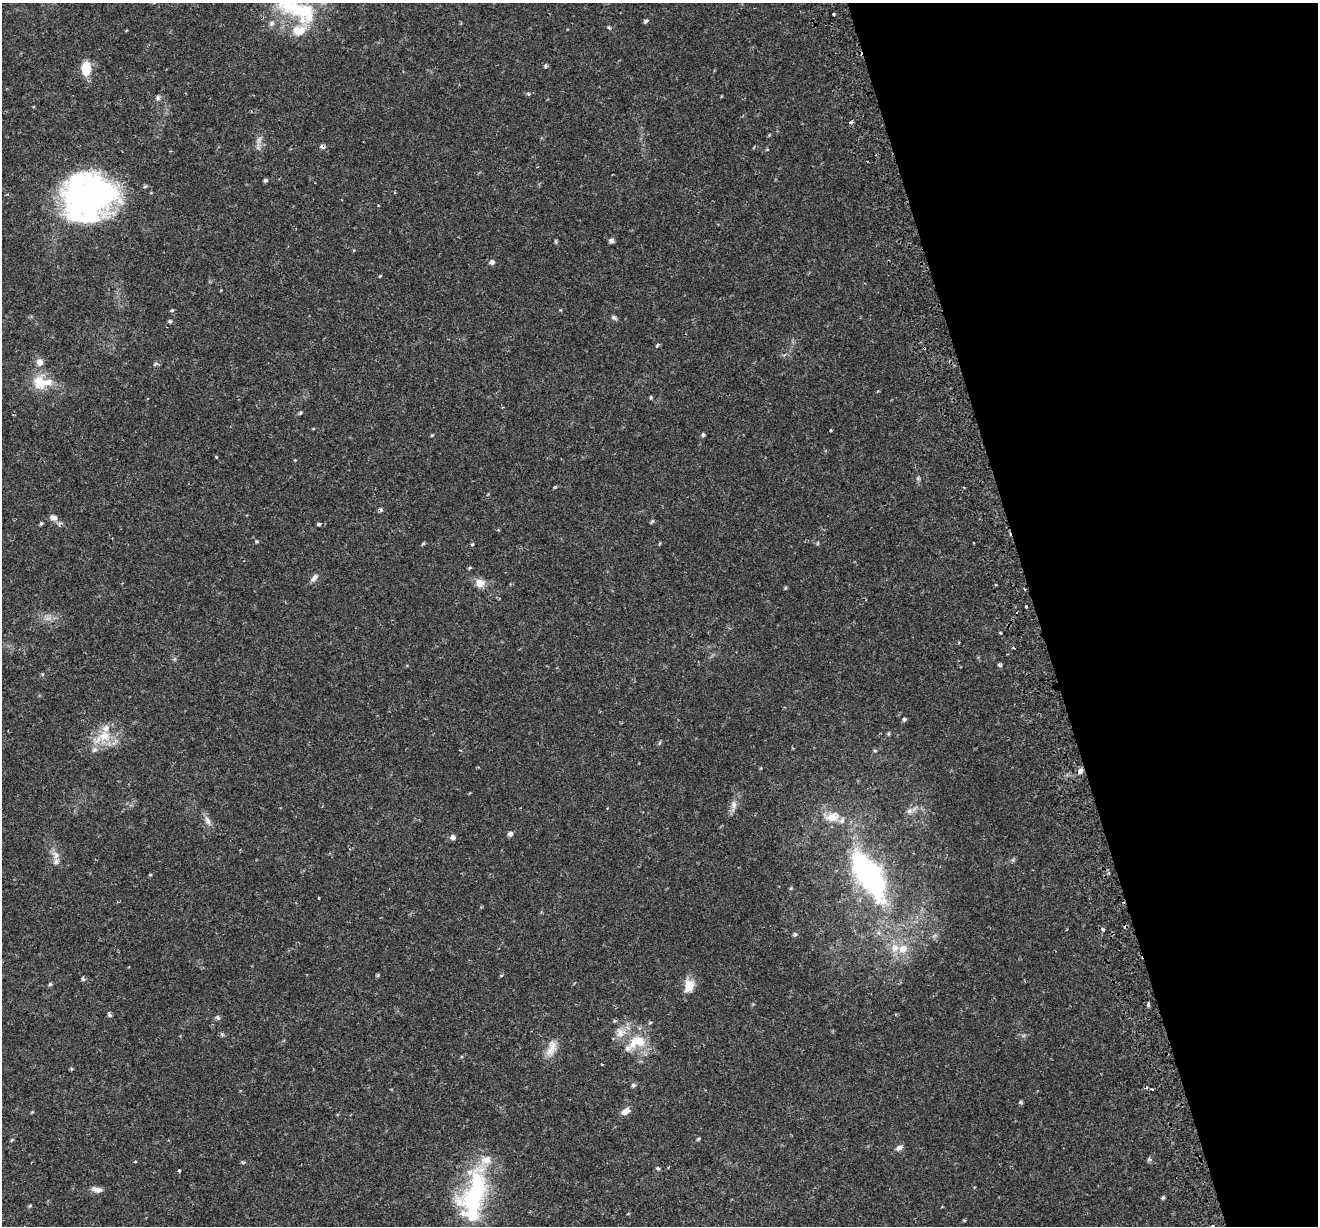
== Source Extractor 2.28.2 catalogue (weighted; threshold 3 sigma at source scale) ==
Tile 12 of 4 x 4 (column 4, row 3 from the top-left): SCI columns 4009-5324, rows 1408-2631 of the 5379 x 5211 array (HDU 1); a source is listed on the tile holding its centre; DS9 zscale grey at full resolution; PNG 1320 x 1228 px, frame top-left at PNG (2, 3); no overlay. Shown black and unused: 21% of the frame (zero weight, under 2 of 3 exposures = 5% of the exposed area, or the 3 px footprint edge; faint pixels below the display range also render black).
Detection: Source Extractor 2.28.2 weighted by HDU 2 'WHT'; one run over the whole footprint, this tile lists its part. Background 0.0486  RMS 0.0036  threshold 0.0161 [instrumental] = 3 sigma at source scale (4.5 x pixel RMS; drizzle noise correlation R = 1.50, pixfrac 1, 0.0396/0.0396 arcsec/px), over >= 5 px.
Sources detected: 108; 2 inside a brighter object's white glare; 4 cosmic-ray / hot-pixel residue — not listed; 15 inside a brighter listed object's ellipse — not listed separately; the other 87 listed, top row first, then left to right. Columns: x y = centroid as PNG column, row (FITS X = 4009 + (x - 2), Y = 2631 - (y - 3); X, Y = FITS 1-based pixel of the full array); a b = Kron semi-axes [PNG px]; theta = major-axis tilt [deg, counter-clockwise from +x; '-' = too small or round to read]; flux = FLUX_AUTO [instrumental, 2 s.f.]
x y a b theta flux
295 7 67 28 -32 36
834 14 3 2 - 0.61
646 21 6 4 44 0.66
609 27 6 4 -61 0.5
545 66 5 4 - 0.54
86 68 17 11 86 6.5
158 98 7 7 - 0.92
851 122 4 3 - 0.81
259 140 12 5 73 1.7
322 147 7 5 -18 0.95
767 149 5 3 - 0.32
170 151 3 3 - 0.38
265 181 4 4 - 0.63
94 195 62 44 32 100
378 205 3 3 - 0.71
556 241 5 4 - 0.49
611 241 6 5 - 1.2
492 262 7 6 - 1.2
380 276 4 3 - 0.28
172 310 5 4 - 0.49
614 318 8 5 -27 0.74
170 321 5 5 - 0.56
657 345 6 4 29 0.47
924 348 4 2 - 0.33
155 364 7 3 38 0.52
39 382 23 18 -70 8
651 397 5 4 - 0.45
300 413 5 4 - 0.45
831 430 3 3 - 0.89
432 435 5 3 - 0.33
703 435 5 4 - 0.6
216 457 4 3 - 0.38
964 488 3 2 - 0.33
53 517 10 7 -22 1.8
652 521 6 5 - 0.51
41 524 5 4 - 0.52
318 524 4 3 - 1.5
423 544 6 3 37 0.4
472 544 4 4 - 0.39
314 578 12 7 55 1.4
480 583 13 11 -8 3.1
996 585 3 2 - 0.49
785 588 5 4 - 0.4
1026 607 3 2 - 0.56
1000 632 3 3 - 0.98
1000 665 6 4 -17 0.57
904 719 5 5 - 0.64
888 733 5 3 - 0.42
104 736 22 15 21 8.8
660 743 7 3 71 0.42
875 751 5 3 - 0.4
1080 771 10 6 38 1.5
733 805 16 7 87 2.2
909 811 9 7 52 1.6
208 821 14 7 -64 2
510 834 6 6 - 0.96
453 837 7 6 - 1.1
56 855 12 8 -47 2.3
1013 860 6 5 - 0.57
150 875 5 3 - 0.34
869 875 76 31 -58 70
791 888 6 3 71 0.36
795 934 6 4 -46 0.55
903 949 14 11 35 4.8
378 975 6 4 71 0.42
83 979 5 4 - 0.59
50 984 5 5 - 0.56
689 986 17 12 86 4.6
1148 1005 4 3 - 1.3
109 1014 7 5 -64 0.68
217 1018 7 5 -45 0.82
637 1042 29 18 21 11
551 1048 24 11 71 4.2
633 1085 6 5 - 0.67
1021 1102 5 5 - 0.54
625 1111 12 7 36 2.3
698 1139 5 4 - 0.47
12 1140 6 3 38 0.36
899 1148 9 6 32 1.3
1149 1159 6 4 -7 0.68
243 1162 6 4 -17 0.43
658 1168 5 4 - 0.57
179 1170 3 3 - 0.85
478 1186 57 26 -84 32
97 1189 15 7 -11 1.9
1163 1197 5 4 - 0.53
30 1206 5 4 - 0.44
Overlapping masked pixels (flux is a lower limit): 3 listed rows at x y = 322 147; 924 348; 1080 771
Isophote crosses this tile's border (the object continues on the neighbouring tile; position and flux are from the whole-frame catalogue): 1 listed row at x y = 295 7